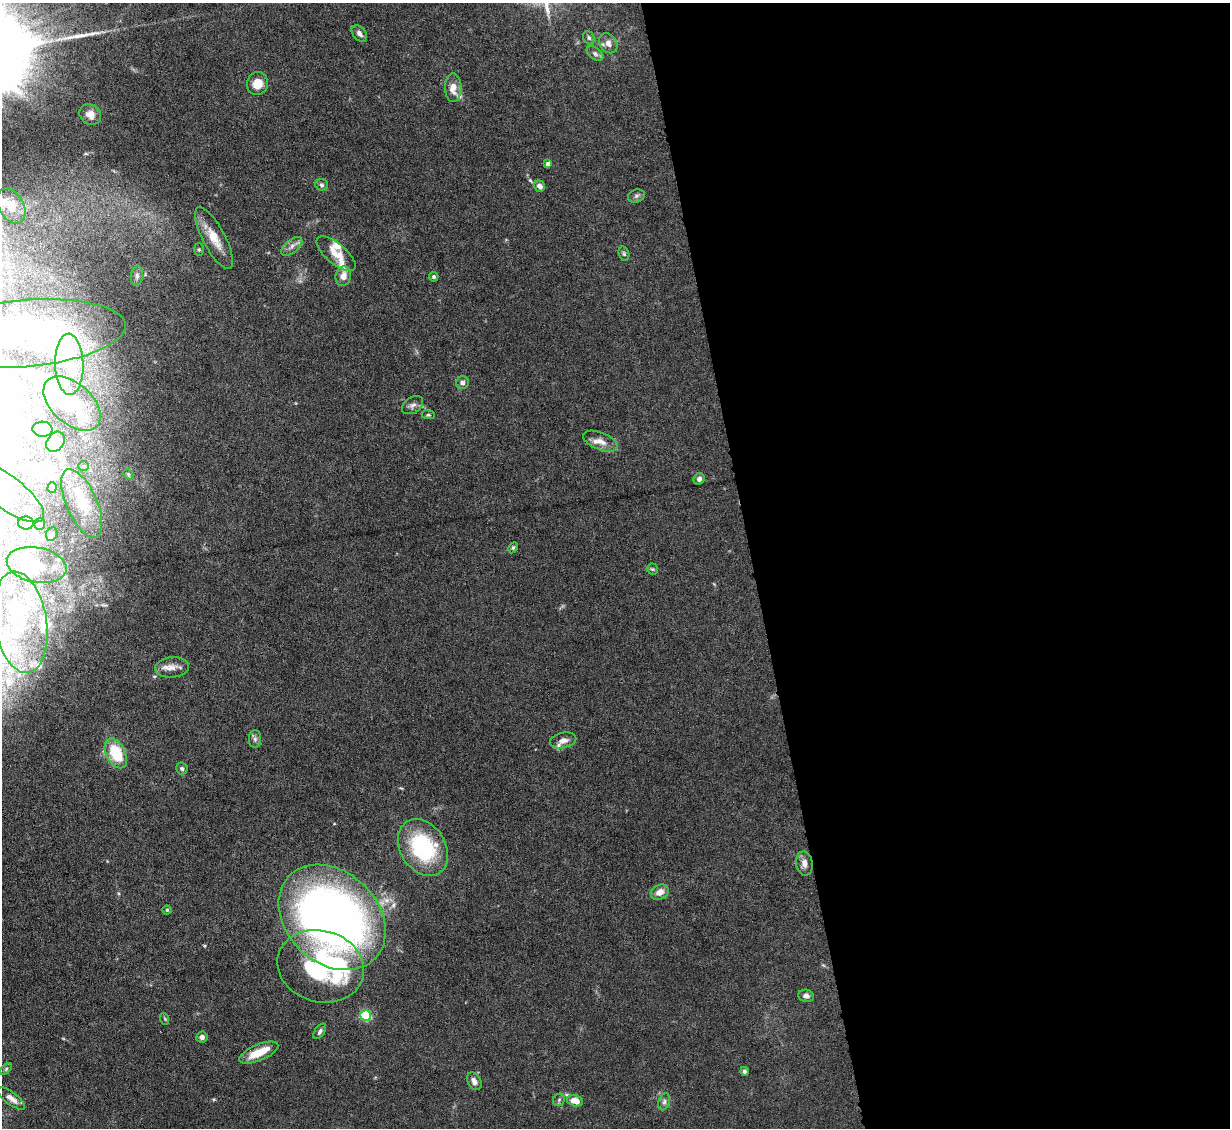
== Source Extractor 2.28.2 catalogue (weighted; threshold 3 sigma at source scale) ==
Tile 8 of 4 x 4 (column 4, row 2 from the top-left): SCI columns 3683-4910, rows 2502-3627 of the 4910 x 4886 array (HDU 1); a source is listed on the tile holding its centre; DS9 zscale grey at full resolution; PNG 1232 x 1130 px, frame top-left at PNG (2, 3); each listed source drawn as its Kron ellipse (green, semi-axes under 4 px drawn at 4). Shown black and unused: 39% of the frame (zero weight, under 4 of 8 exposures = <1% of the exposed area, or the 3 px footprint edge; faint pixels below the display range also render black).
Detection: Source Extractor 2.28.2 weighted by HDU 2 'WHT'; one run over the whole footprint, this tile lists its part. Background 0.0668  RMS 0.0031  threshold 0.0126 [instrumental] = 3 sigma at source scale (4.09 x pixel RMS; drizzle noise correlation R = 1.36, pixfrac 0.8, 0.05/0.05 arcsec/px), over >= 5 px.
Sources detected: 97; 18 inside a brighter object's white glare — neither listed nor drawn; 13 inside a brighter listed object's ellipse — not listed separately; the other 66 listed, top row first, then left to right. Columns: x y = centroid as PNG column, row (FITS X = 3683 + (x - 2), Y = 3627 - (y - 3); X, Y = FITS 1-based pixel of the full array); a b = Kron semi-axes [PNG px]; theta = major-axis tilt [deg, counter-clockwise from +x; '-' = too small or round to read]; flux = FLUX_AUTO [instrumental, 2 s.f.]
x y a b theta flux
359 33 9 6 -50 1.2
589 38 7 5 -61 0.61
608 43 11 8 -55 1.8
595 54 9 5 -38 0.97
257 83 11 10 - 4
453 88 14 8 -89 3.2
90 115 11 9 -36 2.2
548 164 4 4 - 1.4
321 185 6 6 - 0.73
539 186 6 5 - 1.7
636 196 8 6 17 0.87
11 206 19 12 -62 4.5
214 238 34 11 -62 5.8
292 246 12 6 39 1.6
199 250 6 5 - 0.47
336 254 24 10 -40 4.7
624 254 7 5 -74 0.55
137 276 10 6 85 1.1
343 276 10 7 76 2.3
433 277 5 4 - 0.6
23 334 103 33 5 65
69 364 30 14 -88 8.3
463 383 6 6 - 1.2
72 403 34 20 -42 12
413 405 11 7 33 1.2
428 415 6 3 -8 0.36
42 429 10 7 -3 1.3
600 441 18 8 -22 2.7
56 442 11 8 54 1.9
83 466 5 5 - 0.4
128 474 6 4 -45 0.41
699 479 6 5 - 1
52 488 5 4 - 0.4
4 491 48 16 -37 7.7
82 503 37 15 -66 8.8
26 523 8 6 -1 1
40 524 6 5 - 0.59
52 534 7 5 66 0.83
513 548 6 4 63 0.47
37 565 30 17 -11 6.9
652 569 5 5 - 0.46
21 622 51 26 -81 20
172 667 17 10 6 2.7
255 739 9 6 90 0.87
563 740 13 7 14 1.9
116 753 16 9 -63 12
182 768 6 5 - 0.65
423 848 30 22 -58 28
804 863 12 8 -80 1.9
660 892 9 7 27 2.5
167 910 4 4 - 0.39
332 917 60 46 -43 220
321 966 44 35 -16 40
806 996 8 6 -10 1.2
366 1015 5 5 - 29
165 1019 6 3 -72 0.34
320 1031 9 5 55 0.73
202 1037 6 5 - 1
259 1053 21 8 23 5.9
6 1069 7 4 46 0.49
744 1071 4 4 - 0.71
474 1081 9 6 -61 1.4
11 1098 16 6 -37 2.3
559 1100 7 5 46 0.64
575 1101 8 5 -13 3.7
664 1102 9 5 71 0.85
Isophote crosses this tile's border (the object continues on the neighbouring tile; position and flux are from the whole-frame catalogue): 2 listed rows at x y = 23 334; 4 491